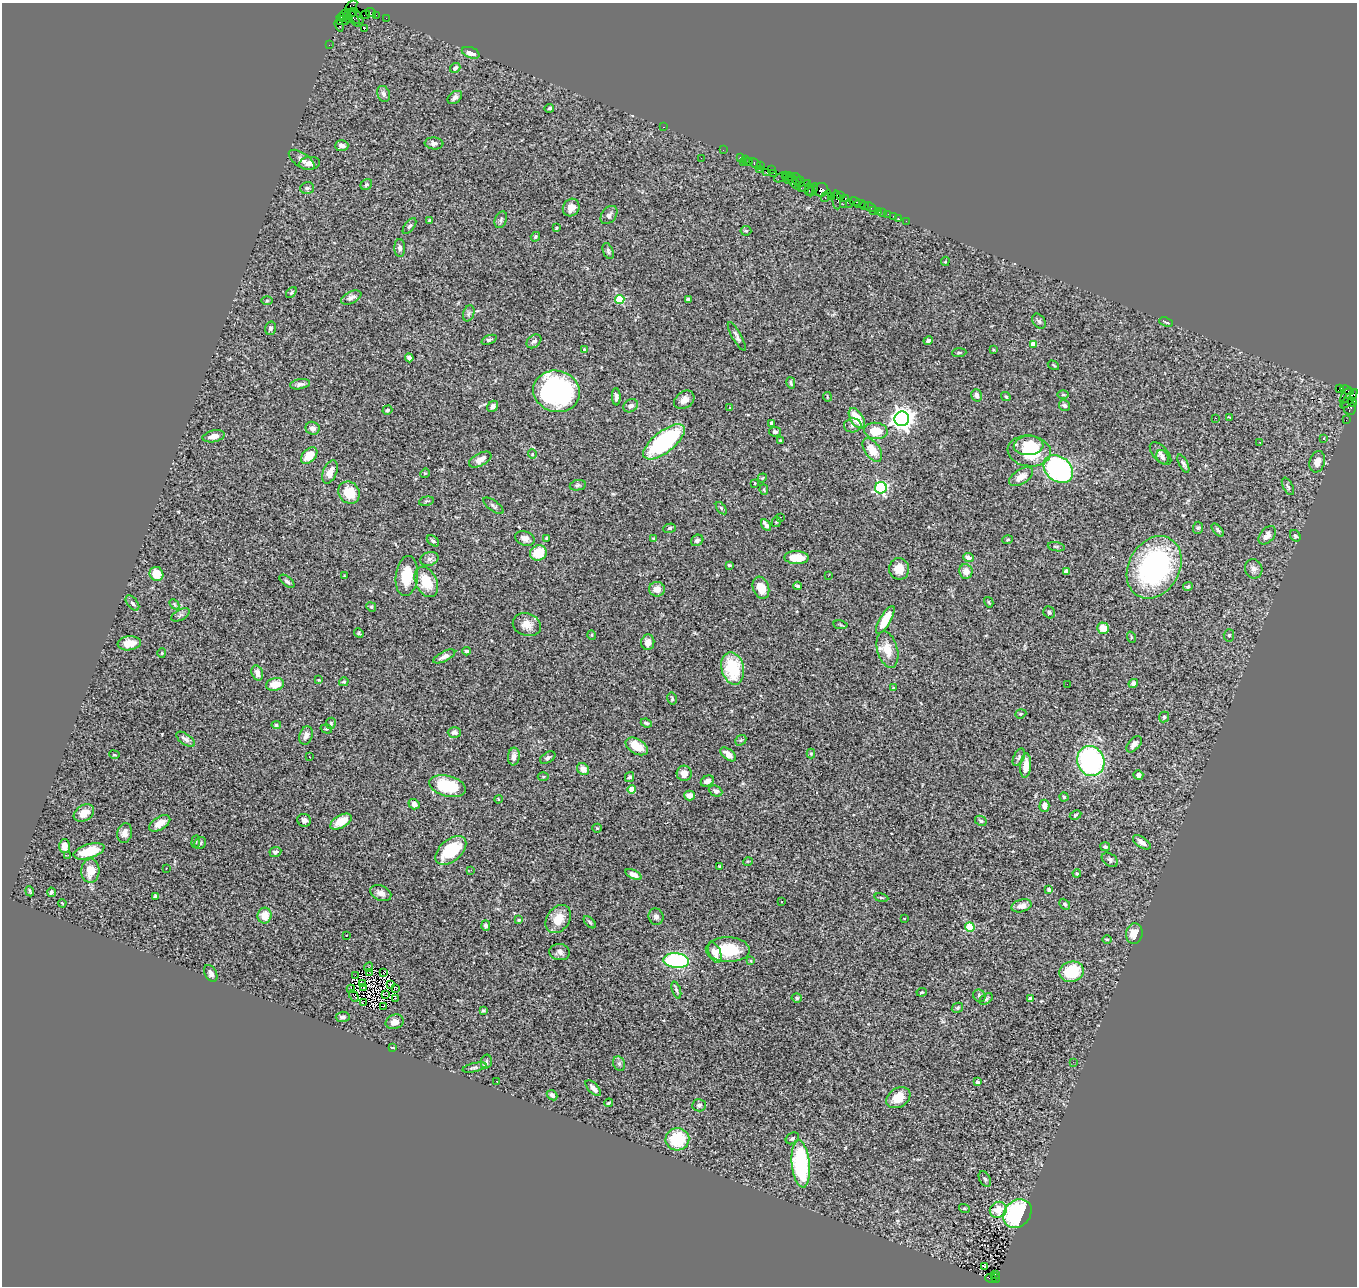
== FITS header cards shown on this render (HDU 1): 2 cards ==
NAXIS1  =                 1355
NAXIS2  =                 1284

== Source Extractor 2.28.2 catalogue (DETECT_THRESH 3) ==
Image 1355 x 1284 px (HDU 1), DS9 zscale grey, 1 PNG px = 1 image px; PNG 1359 x 1288 px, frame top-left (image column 1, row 1284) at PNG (2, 3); each listed source drawn as its Kron ellipse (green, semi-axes under 4 px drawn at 4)
Background 2.63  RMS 0.073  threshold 0.219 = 3 sigma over >= 5 px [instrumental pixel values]
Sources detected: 362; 5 with non-positive FLUX_AUTO (blend fragments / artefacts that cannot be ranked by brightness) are neither listed nor drawn; the other 357 listed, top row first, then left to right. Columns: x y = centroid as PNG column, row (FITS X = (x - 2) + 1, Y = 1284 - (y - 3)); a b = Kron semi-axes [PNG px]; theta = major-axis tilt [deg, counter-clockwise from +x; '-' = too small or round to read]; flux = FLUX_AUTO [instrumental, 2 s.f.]
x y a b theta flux
351 6 7 3 39 68
371 12 5 3 - 150
350 13 8 3 30 390
344 15 6 3 47 100
365 15 5 2 - 130
376 15 3 2 - 27
356 17 8 5 -44 720
342 18 5 3 - 180
349 18 5 3 - 440
353 18 10 3 -57 270
386 18 2 2 - 48
343 21 6 4 11 380
339 25 6 3 -73 380
364 29 3 2 - 6.4
329 45 2 2 - 44
471 53 9 5 -20 36
455 68 5 4 - 16
384 94 8 6 -68 14
455 97 8 5 39 17
549 108 5 4 - 10
663 127 3 2 - 80
434 143 9 6 -4 17
342 146 7 5 2 21
723 150 2 2 - 46
740 157 2 2 - 53
701 158 3 2 - 3.6
302 160 15 7 -34 26
746 160 4 3 - 230
743 162 3 2 - 240
749 162 3 2 - 110
310 163 10 6 5 24
755 163 6 3 -32 340
760 165 3 3 - 160
772 169 4 3 - 160
759 170 3 2 - 120
766 172 3 2 - 190
774 173 3 2 - 55
785 176 4 2 - 140
789 176 6 3 -15 300
781 177 7 3 26 160
788 180 4 2 - 330
797 180 7 3 -80 280
793 182 10 3 -49 320
800 182 5 3 - 350
807 183 4 2 - 340
366 184 6 5 - 7.8
804 186 7 3 38 300
307 188 7 5 12 11
809 189 6 3 86 790
813 190 7 3 59 420
821 190 7 6 - 970
826 196 6 2 57 90
831 196 2 2 - 110
841 196 3 2 - 160
845 199 3 2 - 130
837 200 9 3 -86 480
855 201 6 3 -21 530
850 203 4 3 - 150
843 204 2 2 - 77
860 204 5 4 - 200
864 206 3 3 - 160
870 207 6 3 -26 120
571 208 9 8 - 43
873 211 3 2 - 35
879 211 4 3 - 260
883 213 3 2 - 29
888 214 2 2 - 32
609 215 10 7 53 17
893 216 2 2 - 22
899 219 2 2 - 27
430 220 3 3 - 7.9
501 220 8 6 67 12
906 221 2 2 - 16
409 226 9 4 52 11
556 228 3 3 - 5.1
746 231 5 5 - 5.9
535 237 5 4 - 7.3
400 248 9 5 -89 16
608 251 8 5 -69 10
945 261 5 4 - 5.6
291 292 6 4 48 7.2
351 297 11 6 25 19
620 299 4 4 - 290
688 299 4 3 - 7.7
267 300 6 4 1 5.1
469 313 8 5 72 12
1039 321 8 6 -54 12
1166 322 7 2 -20 5.3
270 328 7 5 75 10
737 336 16 4 -61 16
489 340 8 4 20 11
534 341 8 6 40 14
928 341 5 4 - 11
1033 344 4 4 - 67
993 349 4 3 - 4.7
584 350 4 4 - 20
959 353 7 3 4 6.2
409 358 4 4 - 16
1053 365 6 3 -33 5.4
791 383 6 3 -76 7.5
300 384 10 5 10 17
1339 388 4 3 - 1200
1347 390 7 3 -21 120
557 391 23 20 -14 1000
1063 394 6 4 0 6.6
976 395 6 5 - 19
1346 396 9 3 57 430
616 397 9 4 -87 15
827 397 5 2 - 5.1
1006 397 5 3 - 6.8
1349 399 12 4 51 980
684 400 11 8 36 32
1352 402 4 4 - 370
493 406 6 5 - 17
631 406 8 6 31 21
1065 406 6 5 - 14
1349 406 9 6 -65 480
729 407 3 3 - 22
387 410 5 4 - 8.8
1229 417 3 2 - 8.4
857 418 11 6 -58 120
1215 418 2 2 - 2.6
902 419 7 7 - 4000
1346 420 2 2 - 25
771 423 3 3 - 13
853 425 9 7 4 19
313 428 7 6 - 24
876 431 12 8 -4 120
775 432 6 4 -11 9
214 436 11 5 12 34
1324 439 3 3 - 5.4
780 440 3 2 - 5.4
664 442 25 10 38 640
1260 442 2 2 - 6.1
1029 445 15 9 4 110
872 450 13 7 -55 82
1029 451 22 15 -7 240
1160 453 14 7 -48 23
532 454 4 4 - 5.3
309 456 10 6 44 76
1162 457 7 5 -62 14
480 460 12 6 27 40
1317 462 11 7 74 41
1183 464 10 4 -63 13
1058 469 16 12 -40 980
330 472 12 6 68 38
425 473 5 4 - 5
1021 477 13 7 31 42
762 478 5 3 - 4.5
755 483 3 2 - 5.2
578 485 8 5 11 10
1288 486 9 5 -64 10
881 488 6 6 - 750
764 490 5 4 - 5.6
349 493 12 10 -51 100
426 501 7 4 14 7.1
493 506 12 5 -36 12
721 508 7 3 -53 6.5
780 517 3 2 - 6
776 522 5 4 - 6.3
766 525 6 3 -59 33
670 528 6 4 18 7.8
1198 528 6 5 - 9
1218 530 8 4 -48 12
1267 535 10 7 49 37
1295 536 6 5 - 9.1
525 538 10 7 -23 24
547 538 4 3 - 18
653 539 3 3 - 13
697 540 6 5 - 13
1008 540 5 3 - 5.7
433 541 7 4 -37 8.3
1056 547 9 4 -11 8.3
538 553 8 7 - 120
797 558 12 6 -1 110
969 558 5 4 - 43
429 559 9 6 17 19
729 565 3 3 - 5.6
1154 567 33 25 60 790
899 569 11 10 - 72
1254 569 10 8 -70 21
966 571 7 6 - 34
1066 571 4 4 - 32
156 574 7 6 - 89
344 576 3 3 - 4.2
407 576 20 11 84 140
828 576 3 2 - 9.6
287 581 9 4 -39 15
426 582 16 10 -65 120
797 586 4 2 - 7.7
1188 587 5 4 - 8.1
761 588 11 8 -70 70
657 589 8 7 - 42
989 602 5 4 - 5.6
132 603 9 5 -52 14
174 604 6 4 -47 6.8
371 607 5 4 - 6.7
1049 612 6 5 - 8.9
180 615 10 5 27 11
885 620 16 5 60 110
527 625 14 11 -20 46
840 625 7 4 -10 6
1103 628 6 5 - 56
359 633 5 4 - 6
592 635 5 4 - 5.9
1229 635 6 5 - 7.6
1131 637 6 3 -73 5.2
648 642 8 6 84 33
129 643 11 7 6 58
887 650 18 10 -75 77
467 651 4 3 - 11
162 653 5 4 - 5
444 656 12 5 26 25
733 668 16 11 -77 250
257 673 8 5 -70 31
319 680 3 3 - 4.2
344 682 5 4 - 5.7
1133 683 5 4 - 14
275 684 9 6 13 80
1067 684 2 2 - 8.7
893 688 4 3 - 4.4
672 699 6 4 -77 7.1
1021 714 6 4 19 5.8
1164 717 5 5 - 9.4
331 723 5 5 - 8.1
646 723 5 4 - 10
276 725 5 4 - 11
326 729 6 4 -18 6.4
454 732 6 5 - 18
306 735 9 6 71 22
186 739 11 5 -35 19
741 740 6 4 42 6.3
1134 744 10 5 48 21
637 746 12 7 -31 100
811 753 5 4 - 5.2
728 754 9 5 -39 41
114 755 5 2 - 3.9
309 757 2 2 - 3
514 757 9 6 85 27
1019 757 9 5 64 9.8
548 758 8 5 32 13
1091 761 15 13 -68 830
1026 766 12 5 85 49
583 769 6 5 - 47
684 773 8 7 - 34
1138 775 5 4 - 23
543 777 5 3 - 5.1
630 777 5 4 - 12
707 781 7 5 29 31
448 786 19 10 -15 230
632 789 4 4 - 85
716 791 7 5 -24 16
689 795 5 5 - 35
1064 797 4 4 - 6.6
498 799 4 2 - 3
414 804 5 5 - 17
1044 806 6 5 - 29
84 813 11 7 31 42
1075 815 6 4 29 5.3
304 820 7 6 - 20
981 821 6 4 -28 14
341 822 11 6 30 70
160 823 12 6 31 44
597 828 4 4 - 5
125 833 10 7 78 28
196 841 6 4 84 6.1
1142 842 10 5 -34 30
200 843 6 5 - 10
64 846 7 5 89 41
1105 847 5 4 - 8.9
451 850 18 10 42 230
89 851 16 7 17 100
275 852 6 5 - 13
68 855 2 2 - 38
1110 860 9 6 -35 14
748 861 5 3 - 3.9
720 866 4 3 - 5.8
166 869 3 2 - 8
471 870 2 2 - 14
90 871 12 9 87 79
1077 873 4 3 - 4.8
634 875 9 4 -26 27
1049 890 4 4 - 8.7
30 891 5 2 - 5.3
51 892 5 4 - 14
381 893 11 7 -23 25
155 896 4 3 - 9.1
881 898 7 3 -10 6.1
782 901 3 3 - 7.9
62 903 4 3 - 3.4
1065 904 6 4 -46 9.1
1021 906 10 6 15 30
264 916 8 7 - 65
656 917 8 7 - 18
904 918 3 2 - 3
558 919 15 11 56 85
519 920 4 3 - 6.7
590 922 7 4 -45 8
486 926 5 4 - 13
970 927 5 5 - 190
1134 933 10 8 77 57
346 935 2 2 - 2.8
1107 939 5 3 - 4.2
728 950 22 12 -2 200
560 952 10 8 -6 21
715 952 11 6 -70 47
676 960 13 7 -5 600
751 961 3 2 - 4.1
369 967 5 2 - 3
384 972 3 2 - 4.7
1072 972 12 10 14 220
211 973 9 5 -62 18
370 973 2 2 - 4.1
355 976 4 2 - 3.5
363 983 3 2 - 4.7
391 984 4 2 - 4.1
364 988 2 2 - 3.7
396 988 3 2 - 7.2
351 989 4 2 - 6.8
676 990 9 4 -71 9
922 992 5 3 - 5.4
385 995 4 2 - 5.1
354 996 6 2 -62 3.2
979 996 6 6 - 13
395 998 3 2 - 6.1
797 998 5 4 - 8.2
986 999 7 5 38 9.7
1030 999 4 4 - 29
363 1003 4 2 - 7.2
384 1006 3 2 - 4.9
957 1008 6 4 30 8.4
483 1011 4 3 - 6.7
343 1017 7 5 4 15
395 1022 9 7 17 32
392 1048 3 2 - 3.8
486 1062 7 5 76 9.1
1073 1062 2 2 - 9.8
619 1064 7 5 -68 14
474 1067 12 4 13 12
497 1081 2 2 - 4.1
977 1082 4 4 - 14
593 1088 10 5 -46 27
552 1095 6 4 -42 18
898 1098 13 9 32 87
609 1103 4 3 - 7
699 1105 7 6 - 15
792 1138 7 5 33 9.6
677 1139 12 11 - 220
801 1164 23 9 -84 550
985 1179 8 5 -60 11
964 1208 5 3 - 5.2
998 1210 8 8 - 62
1017 1214 16 12 46 510
984 1266 3 2 - 16
996 1274 3 2 - 210
991 1278 6 4 -16 470
996 1278 5 3 - 170
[5 non-positive-flux detections neither listed nor drawn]